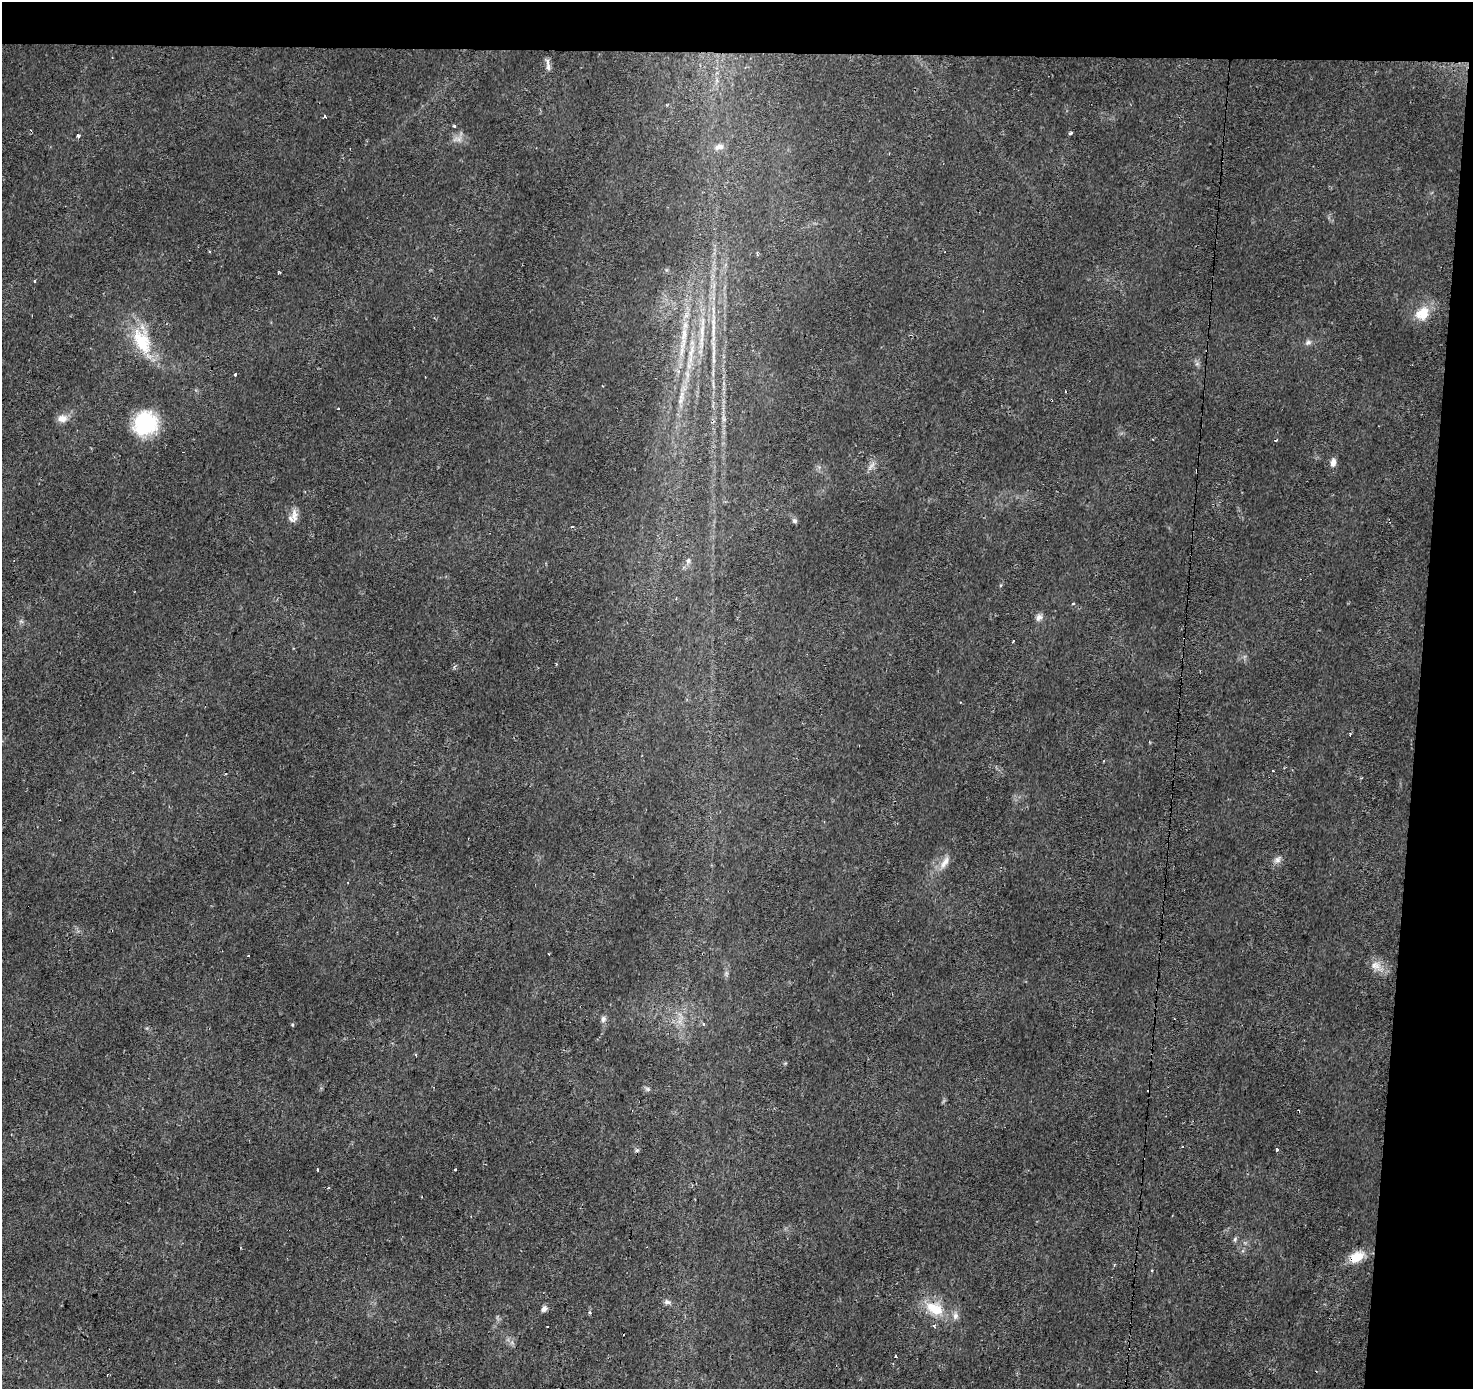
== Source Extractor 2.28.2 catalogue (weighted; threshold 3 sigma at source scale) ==
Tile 3 of 3 x 3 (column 3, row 1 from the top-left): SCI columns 2948-4418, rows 3048-4434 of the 4418 x 4659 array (HDU 1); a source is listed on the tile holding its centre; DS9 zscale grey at full resolution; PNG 1475 x 1391 px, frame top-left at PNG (2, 2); no overlay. Shown black and unused: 7% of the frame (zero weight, under 2 of 3 exposures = <1% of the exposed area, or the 3 px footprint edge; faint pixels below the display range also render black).
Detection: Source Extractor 2.28.2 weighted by HDU 2 'WHT'; one run over the whole footprint, this tile lists its part. Background 0.0215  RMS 0.0033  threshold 0.015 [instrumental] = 3 sigma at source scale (4.5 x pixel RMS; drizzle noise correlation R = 1.50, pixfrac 1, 0.0396/0.0396 arcsec/px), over >= 5 px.
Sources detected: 70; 14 cosmic-ray / hot-pixel residue — not listed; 2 inside a brighter listed object's ellipse — not listed separately; the other 54 listed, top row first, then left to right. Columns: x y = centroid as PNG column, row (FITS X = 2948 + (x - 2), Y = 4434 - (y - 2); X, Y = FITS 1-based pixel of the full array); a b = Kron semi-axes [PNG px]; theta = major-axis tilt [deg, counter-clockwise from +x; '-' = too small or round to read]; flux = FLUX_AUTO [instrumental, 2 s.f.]
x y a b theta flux
548 65 18 5 -84 1.5
324 117 3 3 - 1.8
455 126 3 3 - 1.6
1071 133 4 4 - 0.66
78 136 3 3 - 2.4
457 139 14 7 8 1.9
719 147 15 8 16 2.2
279 272 4 3 - 0.45
35 281 3 3 - 2.5
1422 313 20 16 42 6.9
686 315 7 4 -72 0.79
713 327 12 4 -88 1.4
702 330 18 5 83 2.6
684 335 19 8 81 3.5
142 341 39 22 -68 16
1308 342 9 6 10 1.1
691 351 21 5 77 2.8
713 360 7 4 -71 0.61
1197 364 7 4 19 0.6
235 374 3 3 - 1.3
1066 392 2 2 - 0.33
681 396 12 6 68 1.7
62 418 12 9 -5 2.8
145 423 24 22 45 23
1333 462 10 6 81 1.9
871 466 18 5 52 1.6
294 515 21 8 87 2.8
794 521 7 6 - 0.82
572 527 3 3 - 1.7
688 561 8 6 76 0.96
1000 586 4 3 - 0.47
1073 604 4 3 - 0.33
1039 617 11 8 51 1.5
21 621 6 5 - 0.65
1350 734 3 3 - 0.47
1103 761 3 2 - 0.29
1278 859 12 8 53 1.6
945 862 22 8 55 3.4
1376 966 17 11 -38 3.5
603 1019 9 6 80 1.1
704 1024 5 4 - 0.43
292 1025 5 4 - 0.37
415 1055 4 2 - 0.5
648 1089 8 6 -16 0.8
1276 1149 3 3 - 2.3
637 1150 6 4 18 0.53
328 1188 4 3 - 0.45
1235 1239 7 5 76 0.67
1357 1257 19 12 30 6.6
667 1302 10 6 -6 1.2
935 1308 27 18 -26 10
544 1309 7 6 - 1.4
590 1312 4 3 - 0.54
896 1356 3 3 - 2.2
Overlapping masked pixels (flux is a lower limit): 1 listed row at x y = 1357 1257